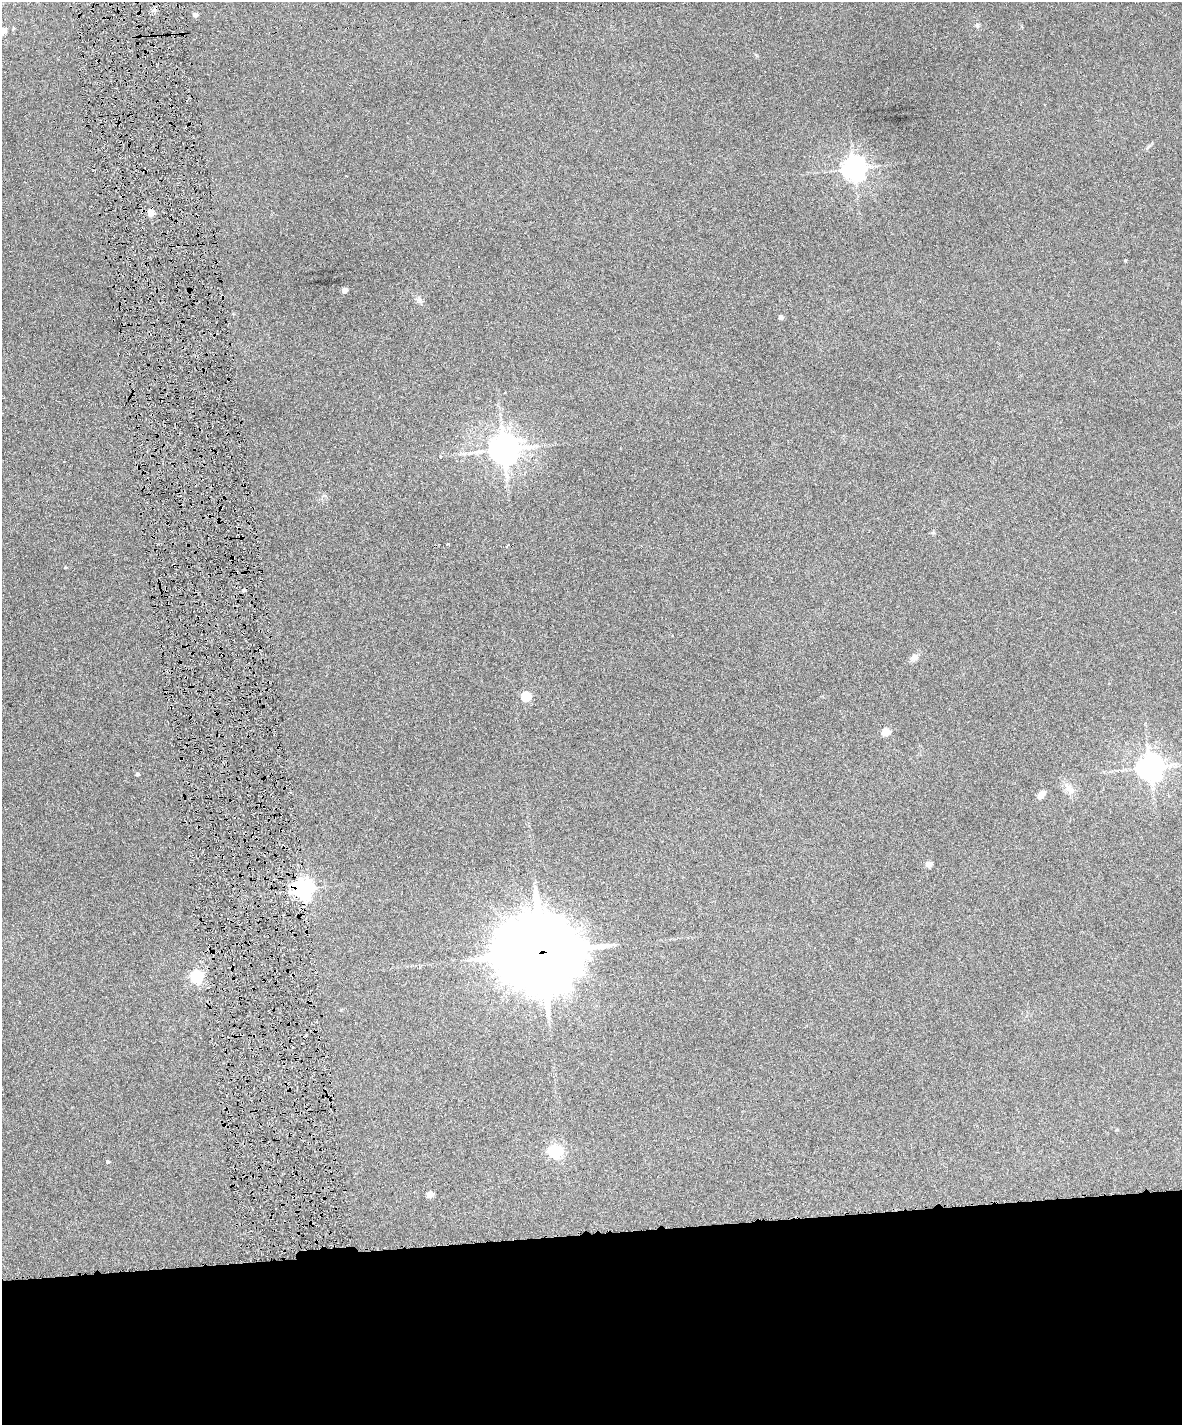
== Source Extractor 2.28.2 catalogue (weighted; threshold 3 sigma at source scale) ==
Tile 11 of 4 x 3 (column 3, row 3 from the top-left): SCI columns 2359-3538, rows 137-1559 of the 4717 x 4648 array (HDU 1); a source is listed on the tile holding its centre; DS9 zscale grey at full resolution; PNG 1184 x 1427 px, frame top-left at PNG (2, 2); no overlay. Shown black and unused: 14% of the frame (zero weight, under 6 of 12 exposures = <1% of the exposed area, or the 3 px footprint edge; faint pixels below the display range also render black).
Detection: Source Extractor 2.28.2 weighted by HDU 2 'WHT'; one run over the whole footprint, this tile lists its part. Background 0.0853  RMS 0.0036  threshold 0.0149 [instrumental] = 3 sigma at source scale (4.09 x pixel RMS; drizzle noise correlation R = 1.36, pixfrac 0.8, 0.05/0.05 arcsec/px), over >= 5 px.
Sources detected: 35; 7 cosmic-ray / hot-pixel residue — not listed; the other 28 listed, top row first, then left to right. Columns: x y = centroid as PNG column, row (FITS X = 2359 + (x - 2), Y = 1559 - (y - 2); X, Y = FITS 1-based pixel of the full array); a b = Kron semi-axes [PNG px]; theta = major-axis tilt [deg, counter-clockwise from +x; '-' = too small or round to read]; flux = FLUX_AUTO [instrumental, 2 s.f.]
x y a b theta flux
195 15 4 4 - 1.6
977 25 6 5 - 0.57
2 31 5 4 - 6.8
854 168 7 7 - 290
151 213 4 4 - 6.8
458 267 3 2 - 0.37
345 290 4 4 - 2.7
419 300 7 6 - 0.88
781 317 4 4 - 1.3
504 449 9 9 - 570
440 456 4 3 - 0.44
180 496 3 2 - 0.55
448 544 3 2 - 0.35
507 546 5 2 - 0.57
914 657 10 8 44 1.6
526 696 5 5 - 16
886 732 5 5 - 7.8
1150 767 8 8 - 350
137 774 4 4 - 0.73
1068 787 13 7 -70 2.1
1041 794 6 4 54 4.3
929 864 5 4 - 3.6
302 889 7 6 - 190
542 952 30 26 -10 2400
197 977 6 5 - 56
555 1151 6 6 - 67
108 1162 4 4 - 0.5
430 1194 5 4 - 4.2
Overlapping masked pixels (flux is a lower limit): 2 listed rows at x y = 302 889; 542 952
Isophote crosses this tile's border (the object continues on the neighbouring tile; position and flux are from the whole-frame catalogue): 1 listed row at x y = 2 31
Unlisted compact peaks at least as high as the median listed source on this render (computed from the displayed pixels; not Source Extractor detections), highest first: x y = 1125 260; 65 567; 1149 146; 756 55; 933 533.